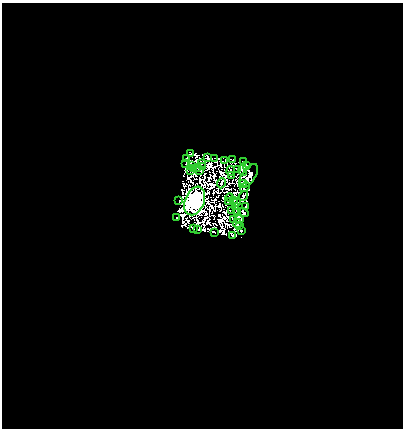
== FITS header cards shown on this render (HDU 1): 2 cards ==
NAXIS1  =                  401
NAXIS2  =                  426

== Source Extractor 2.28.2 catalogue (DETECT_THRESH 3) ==
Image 401 x 426 px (HDU 1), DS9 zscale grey, 1 PNG px = 1 image px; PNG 405 x 430 px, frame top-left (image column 1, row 426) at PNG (2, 3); each listed source drawn as its Kron ellipse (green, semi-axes under 4 px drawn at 4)
Background 6.71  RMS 1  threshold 3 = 3 sigma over >= 5 px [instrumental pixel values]
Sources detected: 76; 30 with non-positive FLUX_AUTO (blend fragments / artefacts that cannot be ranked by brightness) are neither listed nor drawn; the other 46 listed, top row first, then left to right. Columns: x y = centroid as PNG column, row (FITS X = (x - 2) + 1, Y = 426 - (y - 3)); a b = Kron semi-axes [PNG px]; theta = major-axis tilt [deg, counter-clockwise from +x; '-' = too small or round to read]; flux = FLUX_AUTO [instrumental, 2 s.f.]
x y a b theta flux
191 154 4 3 - 11
187 158 4 2 - 360
207 158 3 2 - 330
214 158 2 2 - 37
233 159 3 2 - 11
225 161 3 2 - 89
244 161 3 2 - 59
186 163 3 2 - 26
201 164 2 2 - 93
192 165 3 2 - 99
246 166 4 3 - 430
197 167 4 2 - 340
202 167 3 3 - 72
193 168 3 2 - 170
200 170 3 2 - 180
238 170 4 2 - 170
243 170 6 3 -85 46
191 171 2 2 - 120
231 171 5 2 - 220
231 176 2 2 - 200
248 176 14 6 55 1900
221 183 5 2 - 230
244 184 4 2 - 150
245 187 5 2 - 370
243 196 5 2 - 190
230 198 4 2 - 83
179 201 3 2 - 360
195 201 15 9 67 430000
233 201 2 2 - 72
228 202 3 2 - 160
236 203 4 2 - 12
246 206 4 2 - 80
236 207 3 2 - 87
231 211 4 2 - 11
236 211 2 2 - 240
244 212 5 4 - 320
177 218 3 2 - 200
234 220 4 2 - 160
239 220 4 2 - 460
237 223 4 2 - 320
240 226 4 2 - 39
193 229 3 2 - 70
198 229 3 2 - 220
242 231 2 2 - 12
214 232 3 2 - 520
232 235 4 3 - 510
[30 non-positive-flux detections neither listed nor drawn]